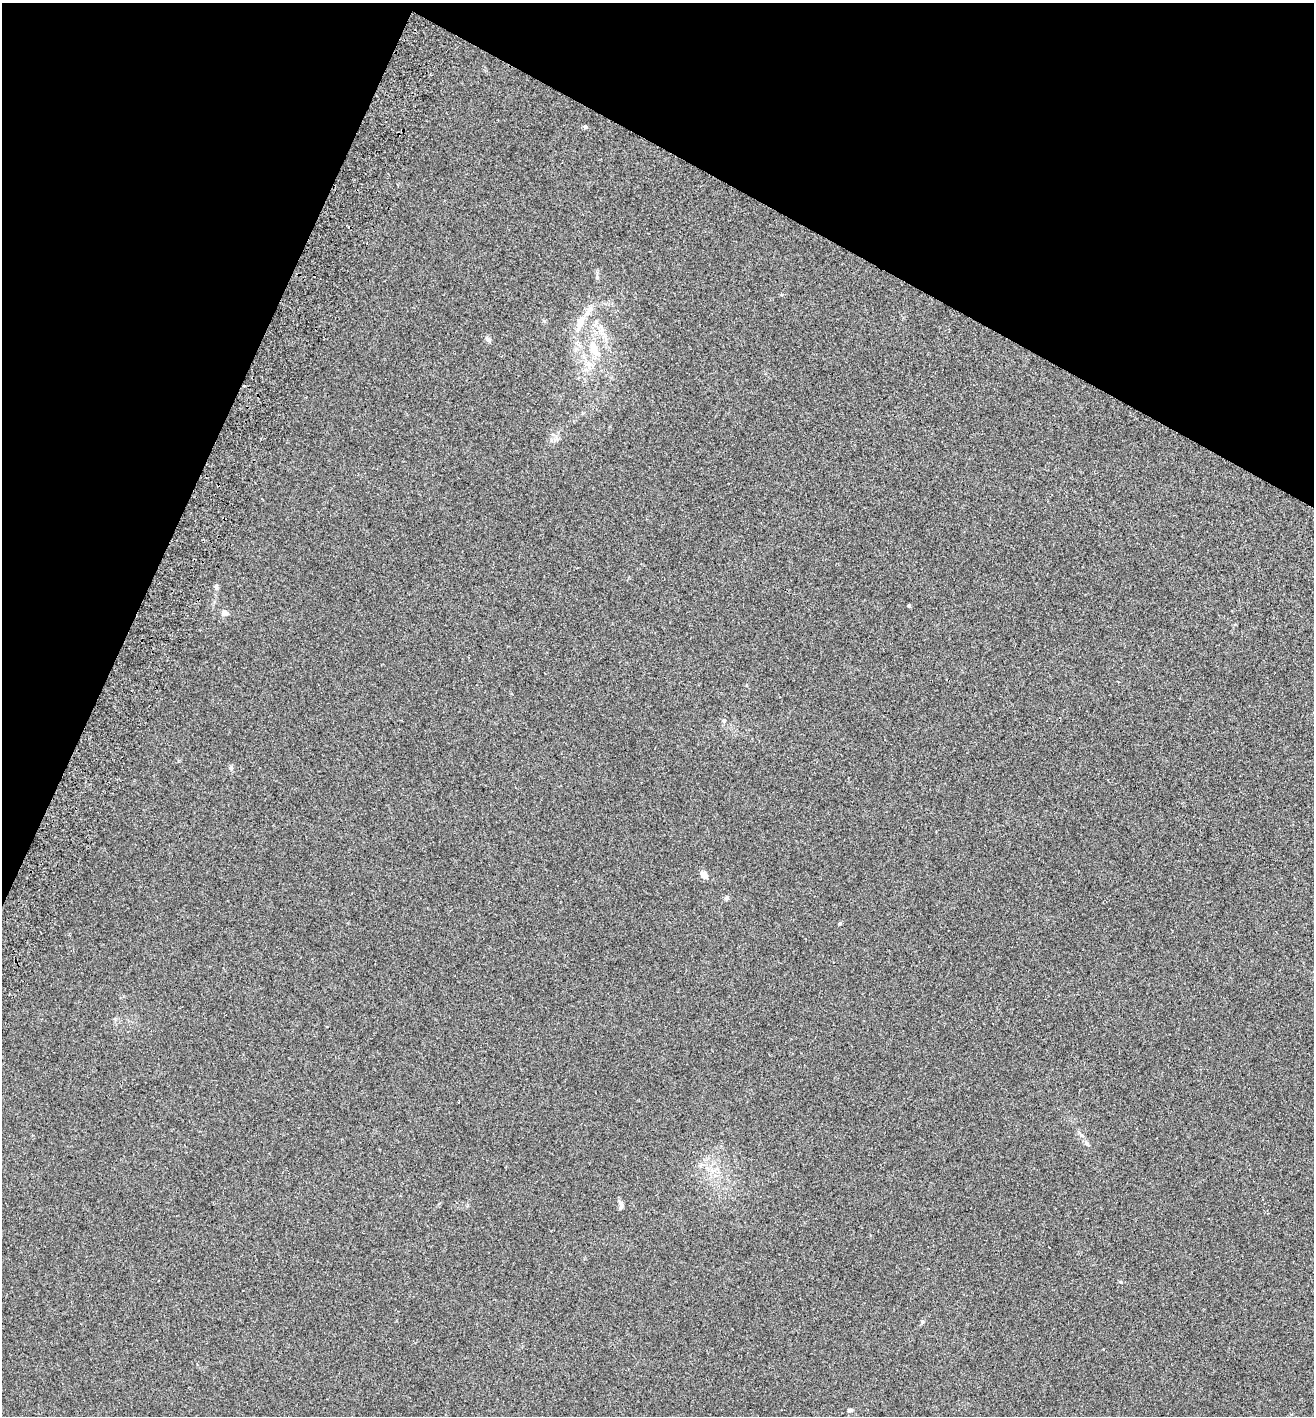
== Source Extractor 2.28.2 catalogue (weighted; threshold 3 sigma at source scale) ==
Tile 2 of 4 x 4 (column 2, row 1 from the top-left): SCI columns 1511-2822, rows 4278-5691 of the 5779 x 5720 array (HDU 1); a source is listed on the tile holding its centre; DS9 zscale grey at full resolution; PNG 1316 x 1418 px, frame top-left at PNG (2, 3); no overlay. Shown black and unused: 23% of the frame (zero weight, under 2 of 3 exposures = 3% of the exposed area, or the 3 px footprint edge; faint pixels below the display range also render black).
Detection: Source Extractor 2.28.2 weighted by HDU 2 'WHT'; one run over the whole footprint, this tile lists its part. Background 0.0353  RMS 0.007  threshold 0.0317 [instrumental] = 3 sigma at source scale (4.5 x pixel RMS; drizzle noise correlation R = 1.50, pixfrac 1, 0.05/0.05 arcsec/px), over >= 5 px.
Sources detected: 18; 2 inside a brighter listed object's ellipse — not listed separately; the other 16 listed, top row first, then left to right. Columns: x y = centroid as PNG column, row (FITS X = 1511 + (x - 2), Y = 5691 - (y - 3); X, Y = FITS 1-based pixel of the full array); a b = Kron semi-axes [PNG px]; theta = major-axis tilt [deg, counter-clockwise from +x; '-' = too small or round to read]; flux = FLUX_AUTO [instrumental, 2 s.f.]
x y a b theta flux
585 127 5 5 - 1.2
580 323 29 10 66 11
488 339 8 6 -40 2.1
594 349 23 11 -79 11
216 586 8 5 90 1.5
909 606 3 3 - 2.3
224 613 6 6 - 3.7
724 720 6 5 - 1.5
231 768 7 6 - 1.5
704 874 12 8 -43 3.7
726 898 6 5 - 1.6
840 923 5 3 - 0.75
1087 1143 7 6 - 1.9
620 1207 10 4 89 1.8
922 1322 6 4 -70 0.96
850 1410 6 4 16 1.1